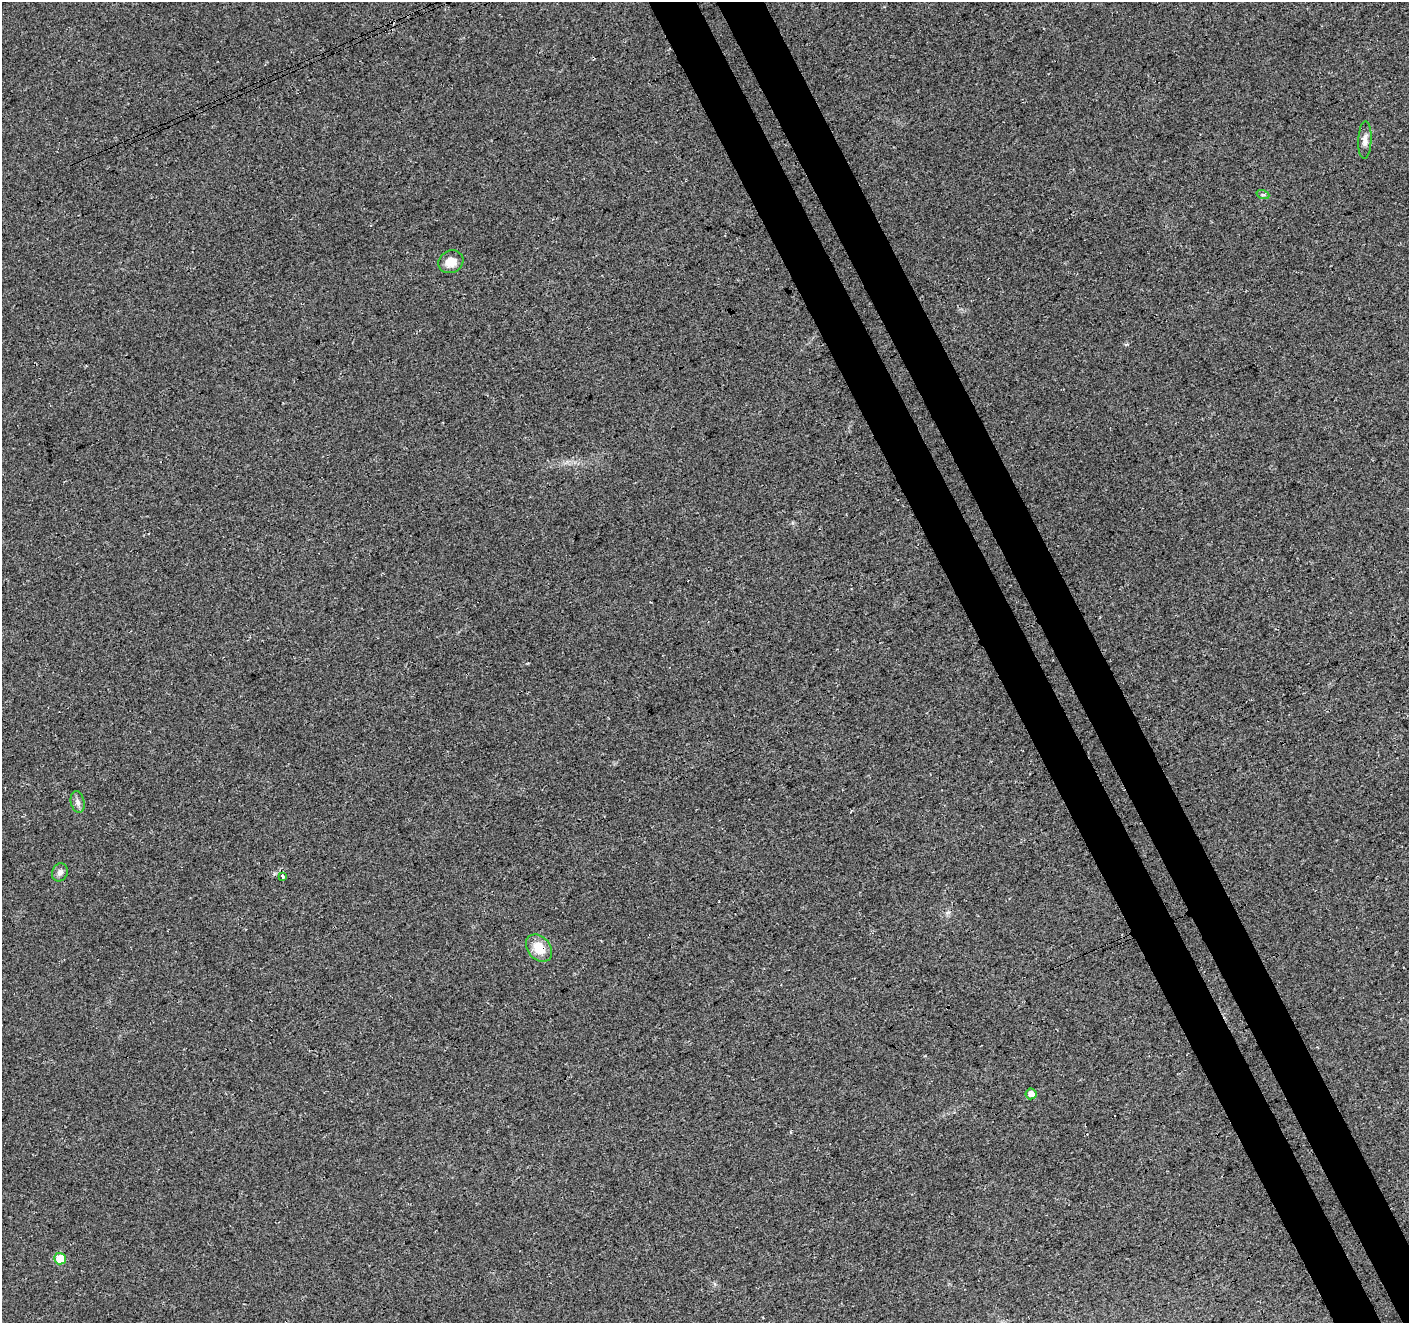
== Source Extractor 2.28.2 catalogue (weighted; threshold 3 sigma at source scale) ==
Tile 6 of 4 x 4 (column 2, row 2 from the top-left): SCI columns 1465-2871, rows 2819-4139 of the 5739 x 5578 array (HDU 1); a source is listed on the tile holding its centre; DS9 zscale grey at full resolution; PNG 1411 x 1325 px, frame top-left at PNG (2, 2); each listed source drawn as its Kron ellipse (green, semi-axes under 4 px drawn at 4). Shown black and unused: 7% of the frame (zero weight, under 3 of 4 exposures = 5% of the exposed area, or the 3 px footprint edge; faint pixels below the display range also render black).
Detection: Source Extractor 2.28.2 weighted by HDU 2 'WHT'; one run over the whole footprint, this tile lists its part. Background 0.041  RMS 0.0074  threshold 0.0333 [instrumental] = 3 sigma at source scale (4.5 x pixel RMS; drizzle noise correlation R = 1.50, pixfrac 1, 0.0396/0.0396 arcsec/px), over >= 5 px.
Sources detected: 11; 2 cosmic-ray / hot-pixel residue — neither listed nor drawn; the other 9 listed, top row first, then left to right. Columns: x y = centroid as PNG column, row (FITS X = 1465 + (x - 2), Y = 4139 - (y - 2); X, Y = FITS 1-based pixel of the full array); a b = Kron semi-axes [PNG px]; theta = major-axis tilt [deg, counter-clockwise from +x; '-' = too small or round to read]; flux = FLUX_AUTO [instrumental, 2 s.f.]
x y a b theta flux
1365 140 19 6 88 4.5
1263 195 6 4 -19 1.1
451 262 13 11 27 8.1
78 802 11 6 -77 2.8
60 872 9 7 66 3.1
282 876 4 3 - 6.6
539 948 15 11 -48 14
1031 1094 5 5 - 4.8
60 1259 6 5 - 15
Overlapping masked pixels (flux is a lower limit): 1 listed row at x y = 539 948